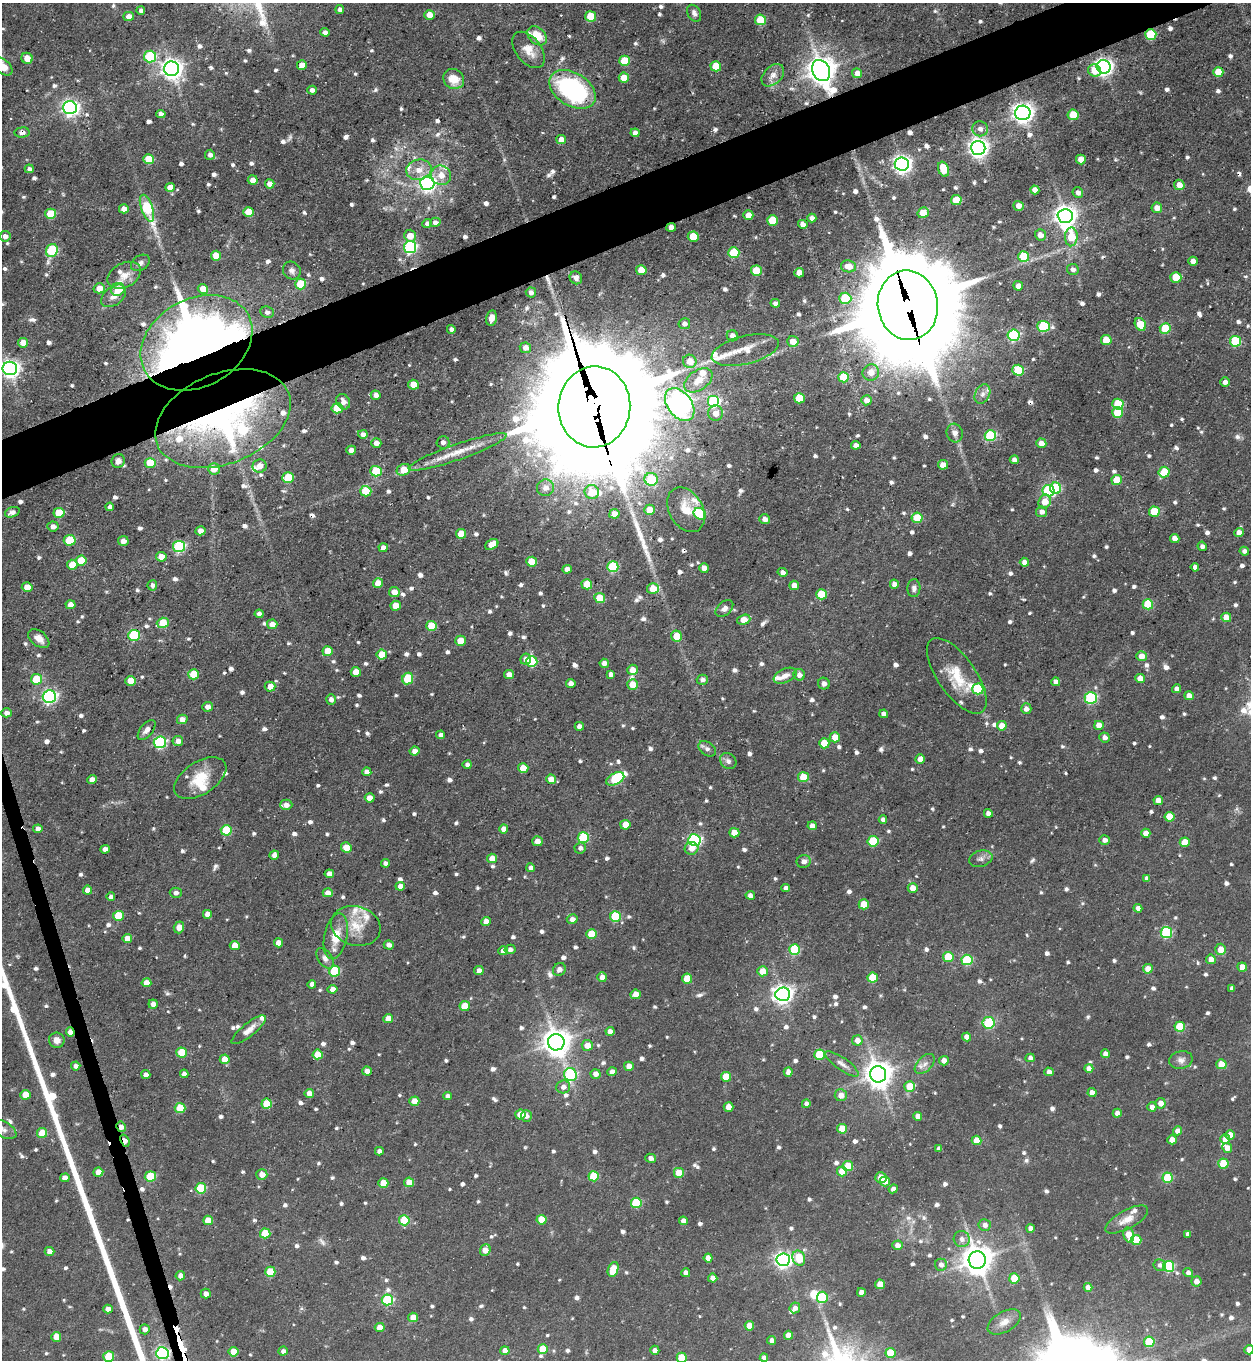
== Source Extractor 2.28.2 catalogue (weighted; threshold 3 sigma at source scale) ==
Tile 10 of 4 x 4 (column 2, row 3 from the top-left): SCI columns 1524-2772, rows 1359-2716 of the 5415 x 5431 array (HDU 1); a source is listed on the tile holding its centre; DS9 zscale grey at full resolution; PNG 1253 x 1362 px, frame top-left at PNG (2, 3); each listed source drawn as its Kron ellipse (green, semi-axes under 4 px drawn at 4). Shown black and unused: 5% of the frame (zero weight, under 3 of 5 exposures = <1% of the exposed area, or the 3 px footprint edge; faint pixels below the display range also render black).
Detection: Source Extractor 2.28.2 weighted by HDU 2 'WHT'; one run over the whole footprint, this tile lists its part. Background 0.0583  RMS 0.0043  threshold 0.0193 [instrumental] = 3 sigma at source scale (4.5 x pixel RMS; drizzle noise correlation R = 1.50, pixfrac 1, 0.05/0.05 arcsec/px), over >= 5 px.
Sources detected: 985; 4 too faint to see at this stretch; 4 inside a brighter object's white glare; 5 cosmic-ray / hot-pixel residue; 3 long thin detections or spike segments (spike, bleed or trail) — neither listed nor drawn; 31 inside a brighter listed object's ellipse — not listed separately; of the other 938, all 500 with FLUX_AUTO >= 1.64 (the completeness limit of this list) listed and drawn (438 fainter detections not listed), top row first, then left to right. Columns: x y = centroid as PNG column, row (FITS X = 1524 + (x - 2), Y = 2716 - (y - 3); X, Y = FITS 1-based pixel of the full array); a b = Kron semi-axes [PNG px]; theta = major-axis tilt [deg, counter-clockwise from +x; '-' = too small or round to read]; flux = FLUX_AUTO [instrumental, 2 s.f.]
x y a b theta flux
340 9 4 4 - 1.8
141 11 4 4 - 1.7
694 13 9 6 -60 1.6
429 15 5 5 - 4.1
129 16 5 4 - 3.5
591 16 5 5 - 14
760 20 5 5 - 18
325 32 5 4 - 2.1
1151 34 5 5 - 26
537 36 11 8 -45 8.5
529 50 21 12 -52 6
150 56 6 6 - 37
27 58 6 5 - 4.5
624 61 5 5 - 17
302 65 5 4 - 5.2
3 66 11 7 -41 6.9
716 66 5 5 - 13
1104 67 7 6 - 200
172 69 7 7 - 310
821 71 11 8 -62 640
1095 71 6 6 - 7.7
1218 72 5 5 - 9.5
857 73 5 5 - 3.5
773 75 13 8 45 3.5
624 78 5 5 - 8.1
454 79 11 9 -36 7.5
572 89 25 16 -32 71
312 90 5 4 - 2
70 108 7 6 - 180
1023 113 8 7 - 280
161 114 5 4 - 2.1
1073 115 5 5 - 12
980 129 8 7 - 2.2
22 133 8 5 5 2
635 133 4 4 - 2.4
561 140 5 4 - 4.9
978 148 7 7 - 270
210 155 5 5 - 1.9
149 159 5 5 - 13
1081 159 5 5 - 4.8
902 164 7 6 - 230
29 169 4 4 - 1.8
944 169 7 5 -69 13
419 170 13 10 13 5.3
441 175 10 9 - 4.8
253 180 5 4 - 3.7
427 183 7 6 - 120
270 184 5 4 - 3.4
1179 185 5 5 - 4.1
170 187 5 4 - 5.3
1035 190 4 4 - 2.8
1078 193 5 5 - 1.9
956 200 5 5 - 14
1018 206 5 5 - 2.5
147 208 14 5 -70 41
1157 208 5 5 - 3.9
124 209 5 4 - 4.2
249 212 5 5 - 11
923 213 6 5 - 7.5
51 214 5 5 - 19
748 215 5 5 - 3.9
1065 216 7 7 - 320
812 218 4 4 - 2
772 220 5 5 - 13
435 222 5 4 - 1.8
427 223 4 4 - 1.7
803 224 5 4 - 1.9
671 227 5 4 - 2.8
1040 235 5 5 - 3.3
5 236 6 5 - 2.6
410 236 6 6 - 5.6
693 237 5 5 - 11
1071 237 9 6 89 13
410 247 6 6 - 69
52 250 7 5 66 40
734 253 5 5 - 23
216 256 5 5 - 7.1
1024 256 5 5 - 14
1193 261 5 4 - 2.9
140 263 10 7 32 1.8
849 266 8 6 -11 5.3
1073 269 6 5 - 2
641 270 5 5 - 6.9
292 271 9 8 - 2.1
756 271 5 5 - 15
799 273 5 4 - 4.4
124 275 18 12 28 5.5
1176 277 5 5 - 14
576 278 7 6 - 1.7
301 284 5 5 - 19
1018 286 5 4 - 2.4
99 288 5 5 - 5.5
118 289 7 6 - 7.5
203 289 5 4 - 6.5
531 292 5 5 - 2.3
114 296 14 9 38 4.1
845 298 6 5 - 22
775 303 5 4 - 1.7
908 305 35 30 -82 10000
267 312 7 5 -9 1.9
491 318 8 5 79 3
684 324 5 5 - 2
1140 324 7 5 -58 12
1043 326 6 5 - 35
451 329 4 4 - 1.6
1165 329 5 5 - 17
1014 335 6 6 - 49
732 336 6 5 - 2.7
1106 340 5 5 - 11
793 341 6 5 - 4.6
1235 341 5 5 - 31
23 343 5 5 - 6.6
196 343 59 44 29 550
525 348 6 5 - 3.1
745 350 34 14 14 7.5
690 361 7 6 - 6.5
10 368 7 6 - 210
1018 370 6 5 - 25
871 372 8 8 - 3.9
844 377 5 5 - 17
698 380 16 10 35 6.7
1225 382 5 4 - 2.1
413 385 5 5 - 7.4
982 394 10 7 65 2.3
376 395 5 4 - 2.2
799 398 5 5 - 15
866 400 5 5 - 2.8
714 401 6 6 - 50
343 402 8 6 -60 3.1
1118 404 5 5 - 23
680 405 18 12 -53 400
594 407 40 36 85 23000
337 408 5 5 - 17
1117 412 5 5 - 15
716 413 8 7 - 3.5
223 419 71 45 22 140
955 433 9 8 - 2.4
363 434 5 4 - 2.1
990 436 6 5 - 36
443 442 6 6 - 1.7
376 443 5 5 - 2.8
1041 443 5 5 - 3.7
856 445 5 4 - 2.5
351 450 5 4 - 3.5
458 452 52 8 19 10
1014 460 4 4 - 2.4
118 461 7 6 - 2.1
150 463 5 5 - 12
943 465 5 5 - 4.3
260 466 7 6 - 3.6
214 469 6 6 - 5.5
404 470 7 5 24 8.4
376 471 5 5 - 24
1164 472 5 5 - 11
288 478 6 5 - 16
651 479 6 6 - 19
1117 480 5 5 - 13
546 488 8 8 - 3.3
1056 488 6 5 - 28
366 491 5 5 - 16
1048 491 6 5 - 50
592 492 7 7 - 7.8
1045 502 7 6 - 6
110 507 4 4 - 1.6
650 510 5 5 - 6.8
686 510 24 16 -59 9.1
12 512 7 5 21 1.7
1042 512 5 5 - 2.4
1154 512 5 5 - 16
59 513 5 5 - 14
614 514 5 4 - 4.9
700 514 6 5 - 24
917 518 5 5 - 14
765 519 5 5 - 2.4
53 526 6 5 - 2
201 531 5 4 - 3.5
1239 532 5 4 - 3.5
461 534 5 5 - 8
1175 538 5 4 - 3.9
70 540 6 5 - 20
123 541 5 5 - 2.4
492 544 7 5 31 5
179 546 6 5 - 53
1202 546 4 4 - 1.7
383 548 4 4 - 2.7
1244 551 5 4 - 1.8
161 557 5 4 - 5.8
81 560 5 5 - 12
532 562 5 5 - 11
1024 562 4 4 - 2.4
72 565 5 5 - 7.4
613 567 5 5 - 33
1195 567 4 4 - 1.8
704 568 5 4 - 4.1
567 569 5 4 - 2.7
783 572 5 4 - 1.9
378 583 5 5 - 6
587 584 5 5 - 9.6
894 584 4 4 - 2.7
152 585 5 5 - 1.7
794 585 5 4 - 4.5
27 587 5 4 - 6.1
653 588 6 5 - 7.8
914 588 9 6 87 1.7
394 592 5 5 - 4.2
821 594 5 5 - 14
600 598 5 5 - 12
1148 604 5 5 - 19
71 605 5 4 - 3.7
396 606 5 5 - 6.3
724 608 10 6 41 2.4
259 614 4 4 - 1.7
1226 617 5 4 - 6.8
744 620 7 5 19 6.5
163 623 6 5 - 12
272 624 5 5 - 3.8
431 626 5 5 - 13
134 635 6 5 - 34
676 636 5 5 - 8.2
39 639 12 7 -38 3.6
460 641 5 5 - 9.6
328 651 5 5 - 8.8
382 654 5 5 - 8
1141 656 5 5 - 4.7
526 659 6 5 - 2.6
532 662 6 5 - 30
604 663 4 4 - 3
633 670 5 5 - 5.1
356 672 5 5 - 5.9
194 674 5 5 - 13
611 674 4 4 - 1.9
509 675 5 4 - 4.5
799 675 6 5 - 2.7
785 676 12 7 24 2.9
957 676 44 19 -55 17
1140 678 5 4 - 5.6
36 679 5 5 - 15
408 679 6 5 - 18
702 680 5 5 - 1.8
131 681 5 5 - 7.9
1056 682 4 4 - 2.8
571 683 5 4 - 2.7
824 684 6 5 - 2.1
633 685 5 5 - 7.6
270 687 5 5 - 4.5
978 689 5 5 - 23
1177 689 4 4 - 2.5
1189 696 5 4 - 3.5
49 697 6 6 - 110
1091 698 6 5 - 52
331 700 5 5 - 2.2
208 707 5 4 - 2.7
1026 709 5 5 - 2.2
6 713 5 4 - 2.4
884 714 4 4 - 2.5
182 719 5 5 - 2.6
1099 725 5 4 - 6
579 726 4 4 - 2.2
1002 726 5 4 - 5.5
147 730 12 6 51 2.2
441 735 4 4 - 1.9
835 737 5 5 - 6.3
1105 737 5 5 - 2.2
178 741 5 5 - 2.7
160 742 6 6 - 60
824 743 5 5 - 10
707 749 9 6 -35 1.9
414 751 5 4 - 3.1
920 759 5 4 - 4.3
728 761 9 7 -41 1.7
467 765 4 4 - 1.7
523 768 5 5 - 7.8
367 772 4 4 - 2.9
803 777 5 5 - 13
200 778 29 16 32 13
551 779 5 5 - 5.2
615 779 10 5 27 30
92 780 5 4 - 3.2
370 798 5 4 - 4.7
1158 800 5 4 - 3.9
286 805 6 5 - 3
988 813 4 4 - 2.7
1169 817 5 5 - 11
883 819 4 4 - 1.8
625 825 5 5 - 7.4
812 826 4 4 - 3
38 829 4 4 - 2.5
504 829 4 4 - 3.1
226 830 5 5 - 19
734 833 5 4 - 6.3
1146 833 4 4 - 4.1
583 838 5 5 - 32
694 840 6 6 - 84
1105 840 5 4 - 2.3
537 841 5 5 - 2.7
873 841 5 5 - 24
1185 842 5 5 - 8.3
346 848 5 5 - 7.7
580 848 6 5 - 1.7
692 848 7 6 - 3.4
105 849 5 4 - 2.4
274 855 4 4 - 2.7
492 858 5 5 - 4.4
981 859 12 8 15 2.2
804 861 7 6 - 2.4
385 863 4 4 - 2
531 868 4 4 - 2.2
329 874 5 4 - 3.5
1147 878 4 4 - 1.7
400 886 5 4 - 2.9
786 888 4 4 - 2.2
913 888 5 5 - 4.9
87 890 4 4 - 3.6
176 893 6 5 - 1.8
328 893 5 4 - 3.5
750 895 4 4 - 2.4
111 897 4 4 - 1.7
864 904 5 5 - 10
1138 908 4 4 - 2.1
207 914 5 5 - 2.9
118 916 5 5 - 15
615 916 5 5 - 26
572 919 5 5 - 2.3
486 922 5 4 - 3.6
356 926 25 19 -16 11
179 927 6 5 - 3.4
1166 932 5 5 - 39
592 934 5 5 - 13
336 936 23 11 78 9
127 938 5 4 - 5.1
278 943 4 4 - 4
389 945 5 4 - 2.2
235 946 5 4 - 5.8
510 949 5 4 - 1.9
1221 949 5 5 - 4.9
794 950 5 5 - 30
503 951 5 4 - 3.4
948 957 5 5 - 16
325 958 11 7 -55 2.3
1211 959 5 4 - 3.4
967 960 5 5 - 30
1242 967 5 4 - 5.9
559 969 7 6 - 2.3
1148 969 5 4 - 6.6
479 970 5 4 - 2.5
335 971 5 5 - 24
762 971 5 5 - 6.7
602 977 5 4 - 3.1
873 978 5 5 - 16
687 979 5 5 - 12
146 983 5 4 - 5
312 984 4 4 - 2.3
1232 988 4 4 - 1.9
332 989 5 4 - 2.7
636 994 5 4 - 4.8
783 994 7 7 - 240
153 1004 4 4 - 2.1
465 1006 5 5 - 11
388 1019 5 4 - 5.6
989 1023 6 5 - 26
1180 1027 5 5 - 19
249 1030 21 6 39 4
610 1031 4 4 - 2.7
70 1032 5 4 - 4.2
967 1037 4 4 - 3.6
57 1040 8 7 - 3
857 1040 5 5 - 3.8
556 1042 8 8 - 620
587 1045 5 5 - 5.3
181 1052 5 5 - 14
318 1054 5 5 - 10
1105 1054 4 4 - 3.3
819 1055 5 5 - 22
1030 1058 4 4 - 2.1
225 1059 5 5 - 5.9
1181 1060 12 8 13 2.5
944 1061 5 4 - 3.1
842 1064 20 6 -35 2.9
925 1064 12 7 46 2.7
1221 1064 5 5 - 10
76 1066 4 4 - 1.9
629 1066 5 4 - 4.5
1089 1068 4 4 - 2.8
367 1071 5 4 - 3.1
612 1072 4 4 - 2.8
788 1072 4 4 - 2.5
1049 1072 4 4 - 2.9
184 1074 4 4 - 2.1
570 1074 7 6 - 53
595 1074 5 5 - 2.8
878 1074 8 8 - 590
146 1075 4 4 - 2.1
726 1077 5 5 - 13
910 1086 5 5 - 8.4
563 1087 7 6 - 2.4
1092 1092 4 4 - 3.4
309 1094 5 4 - 4.3
25 1095 5 5 - 7.4
841 1095 6 6 - 3.7
447 1096 4 4 - 1.8
414 1101 5 4 - 7
1160 1103 5 5 - 3.5
267 1104 5 5 - 16
806 1104 4 4 - 1.9
728 1107 5 4 - 4.8
1152 1107 4 4 - 2.4
180 1108 5 5 - 15
1117 1113 4 4 - 2.9
520 1115 5 5 - 8.1
526 1116 6 5 - 2
918 1116 4 4 - 3.2
121 1127 5 4 - 2.7
3 1129 15 8 -28 2.3
842 1129 5 5 - 10
1178 1131 4 4 - 3.7
42 1133 5 5 - 10
1230 1135 5 5 - 5.2
1225 1139 5 5 - 5.2
977 1140 5 4 - 7
1172 1140 5 4 - 4.9
125 1141 6 4 -68 5.4
939 1148 4 4 - 1.8
1227 1148 5 5 - 4.2
379 1151 4 4 - 2.1
651 1158 5 4 - 2.1
1223 1164 5 5 - 15
848 1166 5 5 - 14
842 1171 5 5 - 7.5
98 1172 5 4 - 5
679 1173 5 5 - 7.9
262 1174 5 5 - 3.7
150 1176 5 5 - 17
594 1176 5 5 - 19
881 1177 5 5 - 5.3
65 1178 5 4 - 2.6
1168 1178 5 5 - 21
885 1181 5 5 - 4.8
409 1182 5 5 - 5.9
383 1183 5 5 - 9.1
201 1188 5 5 - 25
893 1189 4 4 - 2
636 1203 5 5 - 25
1127 1219 24 9 29 5.3
208 1220 5 5 - 7.1
404 1220 5 5 - 21
542 1220 5 5 - 9.7
683 1221 4 4 - 3.1
985 1225 6 6 - 2.2
1030 1228 4 4 - 2.6
265 1233 5 5 - 16
1188 1234 4 4 - 1.7
1129 1235 8 5 -78 7.4
962 1239 8 8 - 2.5
1136 1240 5 5 - 14
897 1245 5 4 - 2.5
485 1250 6 5 - 4.4
50 1251 5 4 - 3.3
708 1258 4 4 - 4.4
799 1258 8 6 -68 12
783 1260 7 6 - 170
977 1260 9 8 - 740
941 1265 6 6 - 2.2
1160 1265 6 6 - 1.8
1169 1266 5 5 - 37
613 1269 7 5 68 13
270 1272 5 5 - 14
686 1273 4 4 - 3
1188 1273 4 4 - 2.1
180 1276 5 4 - 3.3
713 1278 4 4 - 3.5
1014 1278 5 5 - 13
1196 1281 5 5 - 3.2
880 1284 5 4 - 6.5
1088 1287 4 4 - 3.2
861 1292 4 4 - 3.4
206 1294 5 5 - 2.5
822 1297 5 5 - 26
387 1300 5 5 - 40
795 1308 6 5 - 2.3
108 1309 5 4 - 3.2
413 1317 5 4 - 5.5
1004 1322 18 10 30 4.1
749 1326 5 5 - 8.3
380 1328 5 4 - 5.9
145 1329 5 5 - 2.1
789 1335 4 4 - 5.1
56 1337 5 5 - 6.7
772 1340 4 4 - 2.1
1149 1342 5 5 - 21
543 1349 5 5 - 9.9
655 1350 4 4 - 2.1
1249 1350 4 4 - 5.2
283 1351 5 4 - 1.8
505 1351 4 4 - 3.4
233 1352 5 5 - 6.7
162 1353 6 6 - 86
890 1353 5 5 - 12
109 1357 5 5 - 17
682 1358 5 5 - 14
764 1358 4 4 - 1.8
Overlapping masked pixels (flux is a lower limit): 13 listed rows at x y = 1151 34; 821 71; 572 89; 22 133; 671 227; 908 305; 196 343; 594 407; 223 419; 70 1032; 121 1127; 125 1141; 162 1353
Isophote crosses this tile's border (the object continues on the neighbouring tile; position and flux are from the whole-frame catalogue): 7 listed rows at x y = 3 66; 10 368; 3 1129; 1249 1350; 162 1353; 109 1357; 682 1358